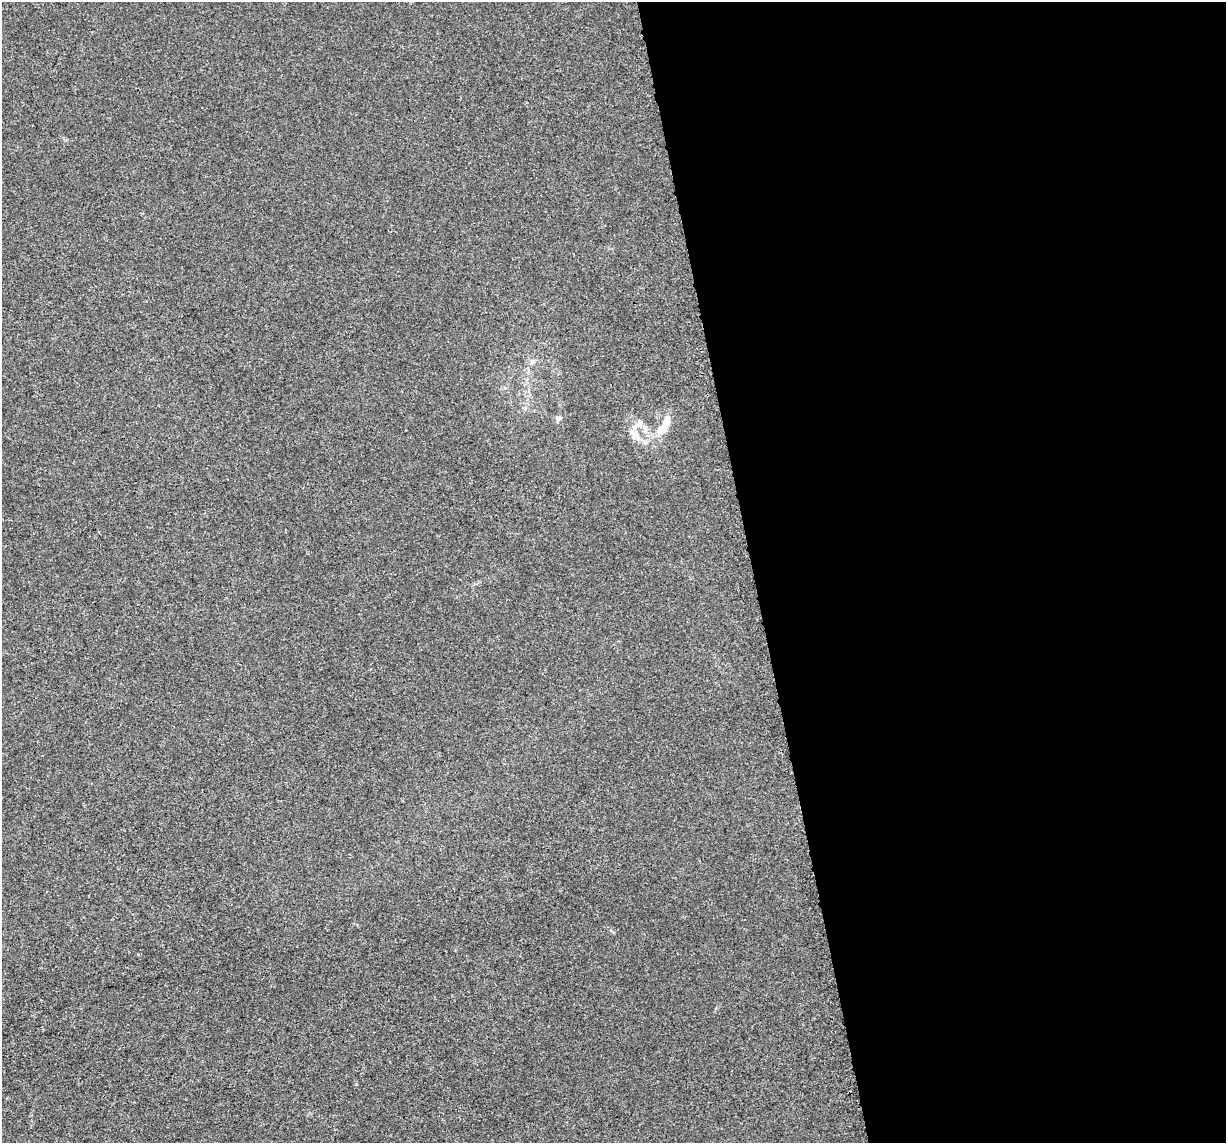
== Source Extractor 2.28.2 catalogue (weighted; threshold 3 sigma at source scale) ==
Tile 8 of 4 x 4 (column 4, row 2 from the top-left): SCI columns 3695-4918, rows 2340-3480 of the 4968 x 4720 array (HDU 1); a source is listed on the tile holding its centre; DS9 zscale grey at full resolution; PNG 1228 x 1145 px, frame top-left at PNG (2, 2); no overlay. Shown black and unused: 39% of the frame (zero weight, under 3 of 5 exposures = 3% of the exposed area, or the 3 px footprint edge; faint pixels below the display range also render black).
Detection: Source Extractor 2.28.2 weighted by HDU 2 'WHT'; one run over the whole footprint, this tile lists its part. Background 1.32e-04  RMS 0.0015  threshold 0.00678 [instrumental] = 3 sigma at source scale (4.5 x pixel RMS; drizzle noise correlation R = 1.50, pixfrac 1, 0.0396/0.0396 arcsec/px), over >= 5 px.
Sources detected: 8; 1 inside a brighter object's white glare — not listed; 1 inside a brighter listed object's ellipse — not listed separately; the other 6 listed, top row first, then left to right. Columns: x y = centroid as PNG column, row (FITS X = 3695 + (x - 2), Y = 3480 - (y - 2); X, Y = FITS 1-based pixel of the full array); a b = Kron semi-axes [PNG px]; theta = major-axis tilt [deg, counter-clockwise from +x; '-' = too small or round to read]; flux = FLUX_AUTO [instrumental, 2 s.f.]
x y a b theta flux
533 361 7 6 - 0.54
558 418 9 6 6 0.45
640 421 9 7 -33 0.58
666 423 21 9 76 2
636 436 14 9 -30 1.3
356 1084 4 3 - 0.13